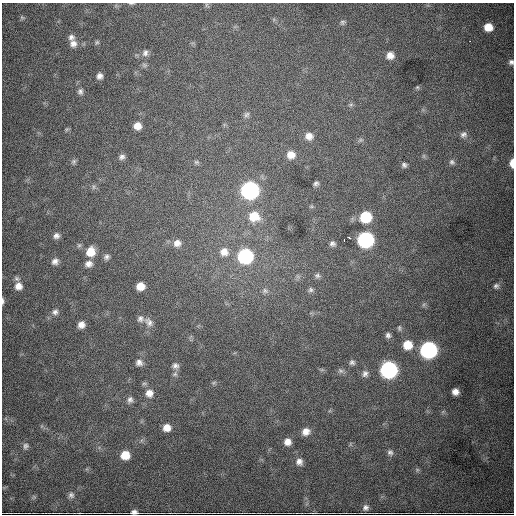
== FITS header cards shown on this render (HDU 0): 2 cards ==
NAXIS1  =                  512
NAXIS2  =                  512

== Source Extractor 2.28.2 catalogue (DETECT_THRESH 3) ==
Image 512 x 512 px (HDU 0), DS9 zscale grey, 1 PNG px = 1 image px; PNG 516 x 516 px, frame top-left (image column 1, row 512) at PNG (2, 3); no overlay
Background 4970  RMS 71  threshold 212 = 3 sigma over >= 5 px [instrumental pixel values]
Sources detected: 87; all 87 listed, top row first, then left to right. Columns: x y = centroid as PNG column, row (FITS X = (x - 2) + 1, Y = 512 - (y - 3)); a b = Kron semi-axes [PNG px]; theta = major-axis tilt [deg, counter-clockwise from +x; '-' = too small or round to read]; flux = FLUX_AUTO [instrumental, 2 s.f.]
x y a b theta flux
131 3 7 3 -4 5.7e+03
206 5 6 4 72 7.1e+03
22 17 6 5 - 8.0e+03
343 22 7 6 - 9.4e+03
488 27 8 7 - 6.9e+04
71 37 8 8 - 1.8e+04
470 41 2 2 - 2.4e+03
97 42 5 5 - 7.2e+03
73 44 10 9 - 2.9e+04
145 53 9 7 62 1.7e+04
390 55 8 8 - 3.6e+04
511 62 6 6 - 1.4e+04
144 65 7 5 -46 9.3e+03
99 76 6 6 - 2.0e+04
417 87 6 5 - 6.6e+03
80 92 7 6 - 1.4e+04
351 105 7 4 1 8.1e+03
246 115 9 6 44 1.4e+04
137 126 7 6 - 3.9e+04
67 129 6 4 18 6.6e+03
463 134 10 8 24 2.1e+04
309 136 9 8 - 3.6e+04
360 140 8 5 24 1.0e+04
291 155 9 9 - 4.6e+04
424 156 7 4 -90 8.0e+03
122 157 8 6 28 1.6e+04
74 161 7 7 - 9.7e+03
196 162 7 6 - 8.9e+03
452 162 8 8 - 1.5e+04
512 163 8 4 89 4.8e+04
404 165 7 6 - 1.4e+04
316 183 5 4 - 1.1e+04
93 187 7 4 90 8.9e+03
250 190 9 9 - 1.9e+06
254 216 12 11 - 9.8e+04
366 217 9 8 - 2.3e+05
56 236 7 7 - 1.8e+04
349 237 3 2 - 5.2e+03
344 240 3 2 - 6.7e+03
365 240 9 9 - 1.3e+06
177 243 10 9 - 3.3e+04
332 244 7 6 - 1.4e+04
91 252 10 9 - 6.9e+04
224 252 11 11 - 4.3e+04
245 256 9 9 - 8.5e+05
106 257 7 6 - 1.4e+04
55 261 8 8 - 2.2e+04
88 264 9 8 - 2.5e+04
317 276 8 7 - 1.3e+04
18 286 10 10 - 4.1e+04
140 286 7 7 - 5.5e+04
496 286 8 8 - 1.7e+04
311 290 7 7 - 1.3e+04
265 291 8 7 - 1.4e+04
3 301 9 3 -88 1.0e+04
55 312 8 7 - 1.8e+04
140 319 9 8 - 1.9e+04
149 322 14 9 -51 2.9e+04
81 325 7 7 - 3.0e+04
399 328 8 5 -89 8.2e+03
388 335 7 6 - 1.4e+04
408 345 9 9 - 7.9e+04
428 350 9 9 - 1.6e+06
352 362 7 7 - 1.4e+04
139 363 9 8 - 2.1e+04
175 366 8 7 - 1.8e+04
322 370 7 4 -18 7.2e+03
389 370 9 9 - 1.6e+06
341 371 9 7 -31 1.3e+04
175 374 7 7 - 1.3e+04
365 374 9 8 - 2.0e+04
144 383 7 4 1 8.1e+03
214 383 7 4 44 7.0e+03
455 392 6 6 - 2.8e+04
149 393 10 10 - 3.7e+04
130 400 9 8 - 1.9e+04
167 428 7 7 - 4.2e+04
306 432 9 8 - 3.3e+04
287 442 8 7 - 3.3e+04
26 446 8 7 - 1.3e+04
390 452 9 7 -45 1.5e+04
125 455 8 8 - 8.0e+04
299 462 9 8 - 2.5e+04
417 470 6 6 - 7.9e+03
71 495 8 8 - 1.6e+04
365 508 8 8 - 1.7e+04
134 512 6 4 1 1.9e+04
At the frame edge (FLAGS 8, measured only in part): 5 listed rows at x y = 131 3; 511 62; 512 163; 3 301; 134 512